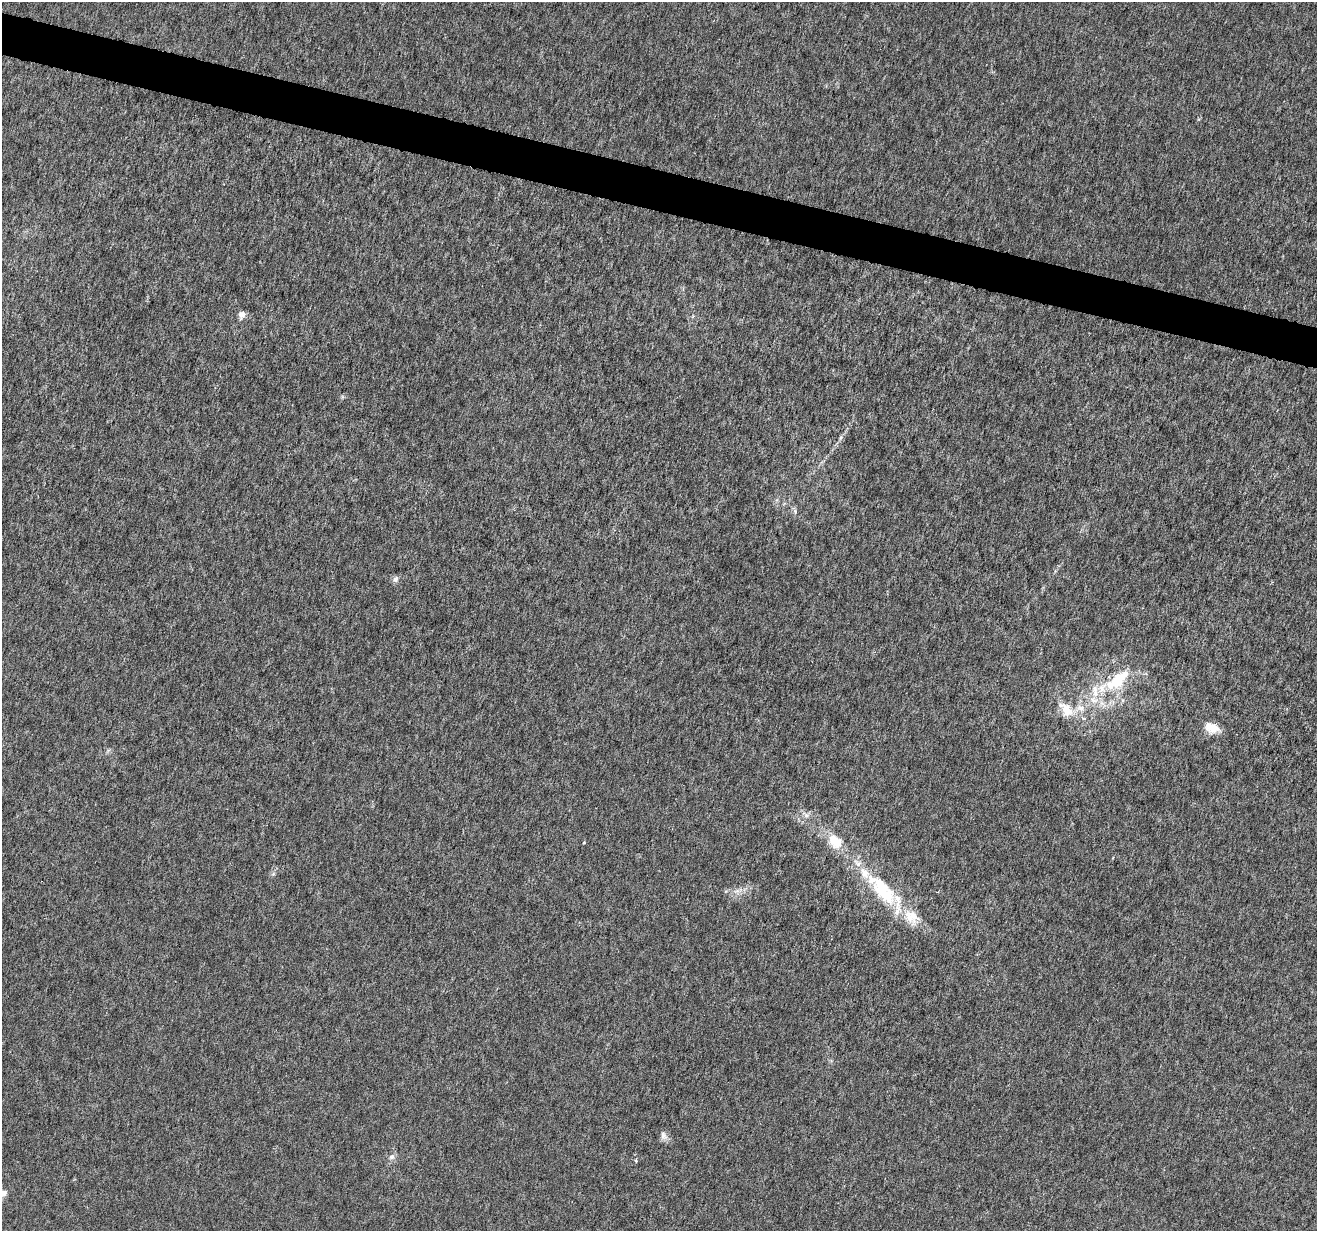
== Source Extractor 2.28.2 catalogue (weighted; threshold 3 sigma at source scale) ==
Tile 11 of 4 x 4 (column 3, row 3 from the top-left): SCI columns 2641-3955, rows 1511-2739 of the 5271 x 5418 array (HDU 1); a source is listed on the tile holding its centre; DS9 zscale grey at full resolution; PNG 1319 x 1233 px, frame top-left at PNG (2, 2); no overlay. Shown black and unused: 3% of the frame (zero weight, under 4 of 8 exposures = <1% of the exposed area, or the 3 px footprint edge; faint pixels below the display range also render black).
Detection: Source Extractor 2.28.2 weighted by HDU 2 'WHT'; one run over the whole footprint, this tile lists its part. Background -1.52e-05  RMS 7.5e-04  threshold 0.00307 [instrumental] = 3 sigma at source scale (4.09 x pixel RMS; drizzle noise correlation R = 1.36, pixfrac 0.8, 0.0396/0.0396 arcsec/px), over >= 5 px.
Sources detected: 21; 6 inside a brighter listed object's ellipse — not listed separately; the other 15 listed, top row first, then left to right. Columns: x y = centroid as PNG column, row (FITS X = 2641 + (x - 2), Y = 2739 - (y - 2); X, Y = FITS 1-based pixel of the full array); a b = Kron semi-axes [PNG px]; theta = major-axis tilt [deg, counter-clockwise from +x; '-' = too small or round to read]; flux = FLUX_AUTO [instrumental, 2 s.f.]
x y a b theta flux
242 315 8 7 - 0.45
840 438 8 4 71 0.13
396 579 8 7 - 0.24
1118 679 36 14 40 3.5
1066 710 24 14 -49 1.4
1211 728 17 11 -19 0.91
806 815 10 7 -32 0.29
836 841 18 13 -46 1.5
584 843 4 3 - 0.066
737 891 11 5 26 0.29
883 891 48 20 -53 4.7
664 1136 12 8 -67 0.34
392 1157 9 7 34 0.26
636 1161 5 3 - 0.094
3 1193 8 7 - 0.47
Isophote crosses this tile's border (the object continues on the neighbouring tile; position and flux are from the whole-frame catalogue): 1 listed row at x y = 3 1193